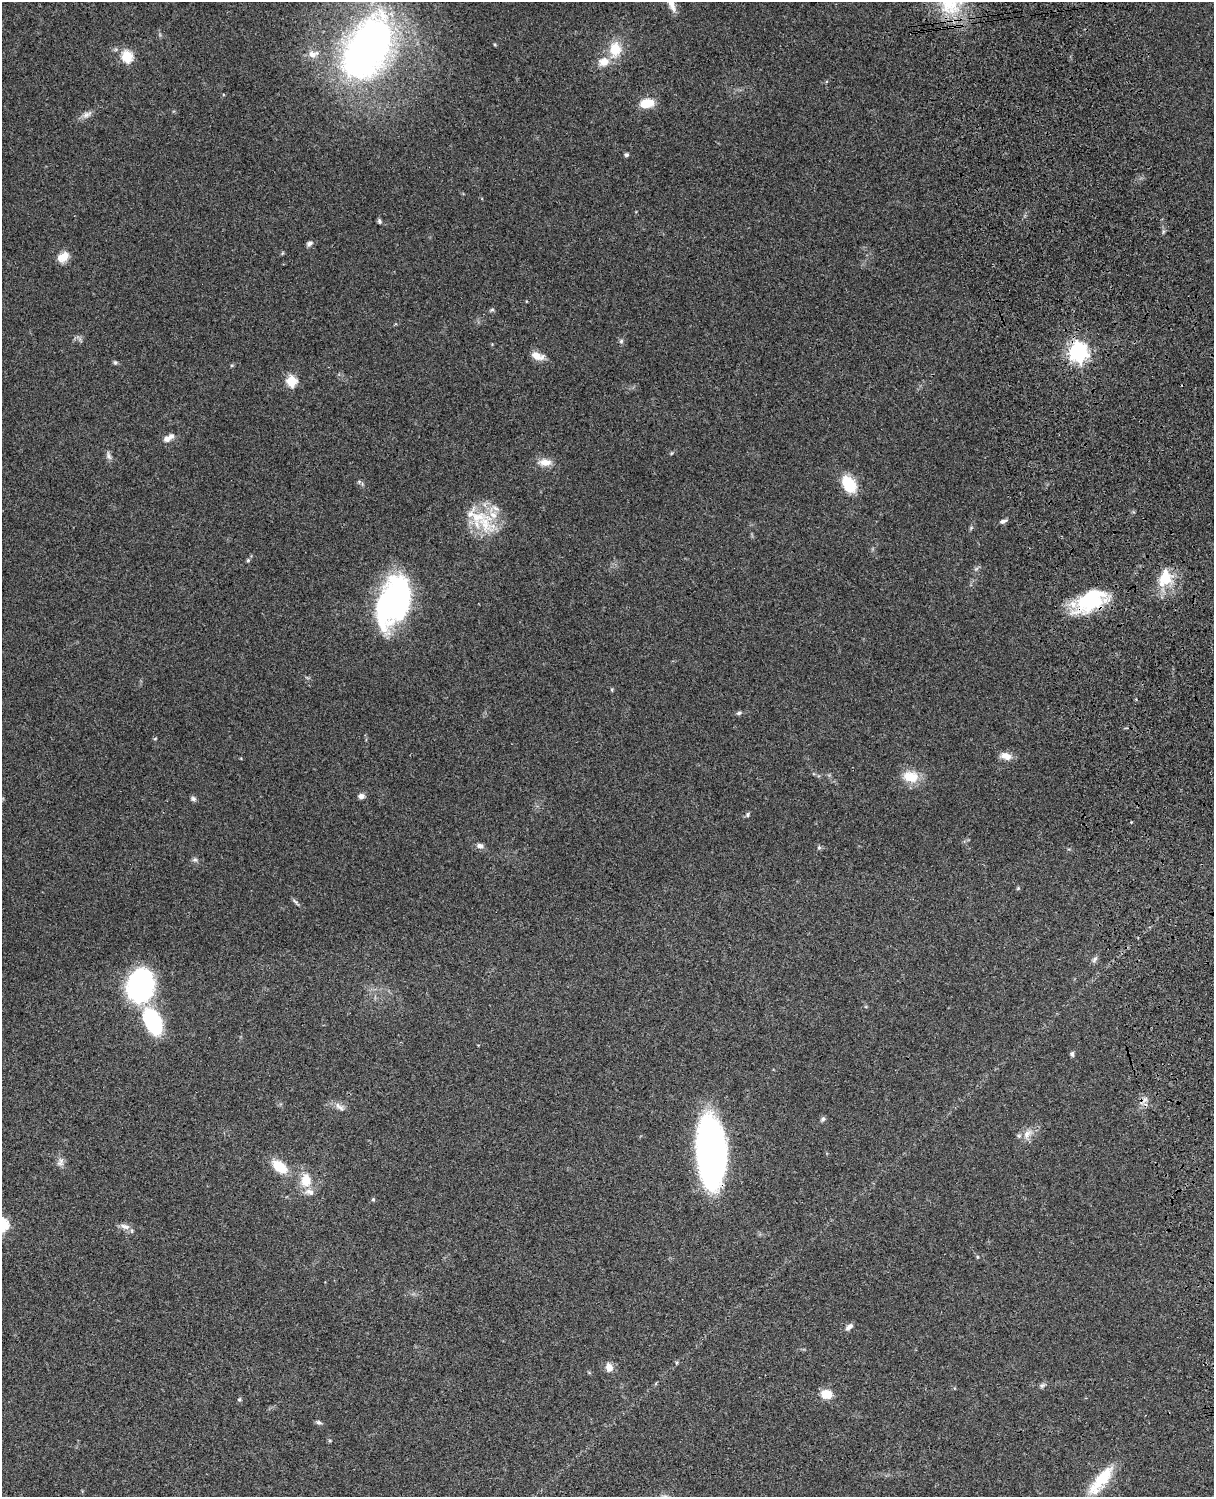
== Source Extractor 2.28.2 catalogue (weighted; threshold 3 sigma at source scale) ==
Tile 6 of 4 x 3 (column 2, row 2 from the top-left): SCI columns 1334-2545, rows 1773-3267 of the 5087 x 4926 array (HDU 1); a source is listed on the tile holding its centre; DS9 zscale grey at full resolution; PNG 1216 x 1499 px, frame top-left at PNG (2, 2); no overlay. Shown black and unused: <1% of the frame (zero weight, under 3 of 4 exposures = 6% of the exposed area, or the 3 px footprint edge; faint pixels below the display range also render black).
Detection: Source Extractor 2.28.2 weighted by HDU 2 'WHT'; one run over the whole footprint, this tile lists its part. Background 0.104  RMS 0.0065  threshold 0.0292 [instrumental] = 3 sigma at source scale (4.5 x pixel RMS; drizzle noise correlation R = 1.50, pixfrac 1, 0.05/0.05 arcsec/px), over >= 5 px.
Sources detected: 69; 5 inside a brighter listed object's ellipse — not listed separately; the other 64 listed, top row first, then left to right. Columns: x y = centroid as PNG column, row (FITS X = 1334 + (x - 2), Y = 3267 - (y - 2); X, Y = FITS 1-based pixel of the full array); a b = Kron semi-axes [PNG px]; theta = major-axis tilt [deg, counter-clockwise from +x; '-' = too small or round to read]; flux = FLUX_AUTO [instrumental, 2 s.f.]
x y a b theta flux
671 4 23 8 -69 5.7
367 48 69 41 62 310
615 49 19 14 86 15
313 54 16 9 9 5.5
127 56 6 5 - 53
604 62 14 11 23 7.9
646 103 13 8 10 14
87 114 15 7 25 3.4
626 155 4 4 - 1.7
379 221 7 5 -70 1.2
309 243 9 6 36 1.9
63 257 14 10 36 8.1
526 301 4 3 - 0.44
492 310 7 4 18 1
621 341 6 6 - 1.3
1078 352 7 7 - 330
537 356 15 8 -19 6.6
115 362 6 5 - 1
291 381 6 5 - 43
167 439 8 7 - 3.6
109 456 12 6 -72 2.3
545 462 18 10 -5 6.6
359 481 6 4 1 0.97
849 484 20 13 -56 20
1003 521 10 5 19 2.1
485 523 37 26 -57 29
971 528 6 5 - 0.94
248 560 5 4 - 0.88
1165 578 25 18 85 18
393 601 40 24 67 200
1090 601 40 22 35 44
612 690 6 3 -72 0.69
739 713 6 5 - 1.2
155 739 5 3 - 0.62
1006 756 15 9 -17 5.2
911 777 19 13 -8 14
361 796 7 6 - 2.8
193 799 7 6 - 1.6
747 815 6 6 - 1.2
480 846 9 7 -18 2.5
819 848 6 4 0 1.1
195 860 9 4 8 1.3
1018 888 5 4 - 0.72
296 902 12 4 -45 1.5
1094 959 9 5 47 1.7
140 985 38 29 79 80
153 1022 25 14 -68 60
1072 1054 6 5 - 1.4
339 1107 16 7 -39 3.7
823 1119 7 5 35 1.4
1027 1134 16 9 56 6
711 1152 61 24 -87 230
60 1163 11 6 -4 2.4
280 1167 15 9 -38 19
306 1180 19 15 -87 12
373 1199 5 4 - 0.77
125 1226 15 7 -14 3.8
849 1327 11 6 36 2.7
609 1367 10 8 -73 4.8
1042 1385 8 5 47 1.5
826 1394 14 11 -12 8.8
239 1399 5 5 - 1.1
319 1422 7 6 - 1.4
1101 1480 41 13 52 24
Overlapping masked pixels (flux is a lower limit): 3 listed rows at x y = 1078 352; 1090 601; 711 1152
Isophote crosses this tile's border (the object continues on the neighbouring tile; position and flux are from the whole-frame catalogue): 1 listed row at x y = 671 4